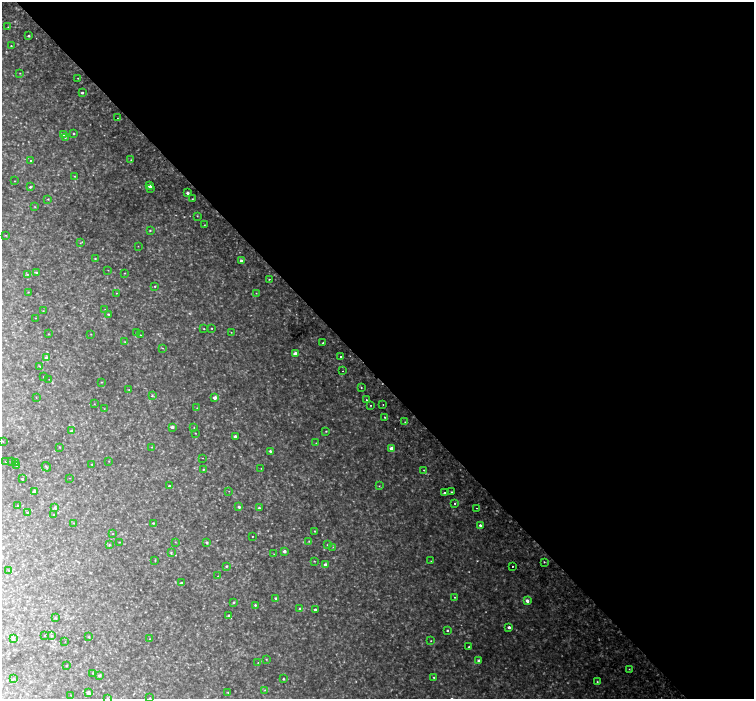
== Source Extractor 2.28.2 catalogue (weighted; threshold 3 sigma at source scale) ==
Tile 8 of 4 x 4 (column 4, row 2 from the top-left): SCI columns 4586-6089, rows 3033-4426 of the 6169 x 6128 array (HDU 1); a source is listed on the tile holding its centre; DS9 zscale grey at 2 x 2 block average (1 PNG px = mean of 2 x 2 image px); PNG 756 x 701 px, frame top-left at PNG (2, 2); each listed source drawn as its Kron ellipse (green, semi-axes under 4 px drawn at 4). Shown black and unused: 54% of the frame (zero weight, under 2 of 3 exposures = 5% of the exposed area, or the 3 px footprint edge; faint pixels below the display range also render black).
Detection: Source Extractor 2.28.2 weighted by HDU 2 'WHT'; one run over the whole footprint, this tile lists its part. Background 0.0513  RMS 0.0055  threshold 0.0248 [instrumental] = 3 sigma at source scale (4.5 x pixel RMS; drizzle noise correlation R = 1.50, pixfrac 1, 0.0396/0.0396 arcsec/px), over >= 5 px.
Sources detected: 185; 10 too faint to see at this stretch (2 x 2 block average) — neither listed nor drawn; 1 inside a brighter listed object's ellipse — not listed separately; the other 174 listed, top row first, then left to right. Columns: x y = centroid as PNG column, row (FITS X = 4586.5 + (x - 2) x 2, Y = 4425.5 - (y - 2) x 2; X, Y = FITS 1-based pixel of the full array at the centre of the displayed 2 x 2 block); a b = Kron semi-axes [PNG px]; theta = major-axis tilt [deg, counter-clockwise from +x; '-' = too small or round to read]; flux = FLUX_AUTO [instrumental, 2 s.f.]
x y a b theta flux
8 27 2 2 - 0.82
29 36 2 2 - 2.3
11 46 2 2 - 0.77
20 73 2 2 - 0.66
78 78 2 2 - 0.66
82 93 2 2 - 2.2
117 118 2 2 - 0.54
74 133 3 2 - 1.2
64 135 3 2 - 0.67
65 138 3 2 - 0.86
131 160 2 2 - 0.6
31 161 3 2 - 1.4
74 176 3 2 - 0.65
15 181 2 2 - 0.53
150 186 3 2 - 11
30 187 3 2 - 1.7
150 189 2 2 - 1.5
188 193 2 2 - 3.4
48 199 3 3 - 0.93
192 199 2 2 - 0.55
35 207 3 2 - 0.64
197 216 2 2 - 0.68
204 225 2 2 - 0.49
150 230 3 2 - 1
6 235 3 2 - 0.48
80 243 3 2 - 0.84
138 246 2 2 - 0.39
95 258 2 2 - 0.86
242 261 3 2 - 6.4
108 270 2 2 - 0.44
37 273 3 2 - 1.5
125 273 3 2 - 0.67
27 274 3 2 - 0.89
269 279 2 2 - 0.73
155 286 3 2 - 0.95
28 292 2 2 - 0.53
116 293 2 2 - 0.44
256 293 2 2 - 0.45
105 309 2 2 - 0.39
43 311 2 2 - 0.55
108 314 3 2 - 0.96
36 318 2 2 - 0.42
211 328 2 2 - 0.78
204 329 2 2 - 0.64
231 332 2 2 - 0.52
136 333 2 2 - 0.58
48 334 3 2 - 0.62
91 334 3 2 - 0.42
140 335 2 2 - 0.57
125 342 3 2 - 0.59
323 343 2 2 - 0.62
162 348 3 2 - 0.78
295 354 3 2 - 8.9
340 357 2 2 - 1.2
46 358 3 3 - 5.6
40 366 3 2 - 0.88
343 371 2 2 - 0.45
44 377 2 2 - 0.58
49 379 2 2 - 0.27
101 382 3 2 - 0.59
361 388 2 2 - 1.8
129 390 2 2 - 0.52
152 396 3 3 - 1.3
36 397 2 2 - 0.54
215 398 2 2 - 6.2
366 400 2 2 - 1.2
94 404 2 2 - 0.38
370 405 2 2 - 1.3
383 405 2 2 - 0.52
197 408 3 3 - 0.78
104 409 2 2 - 0.39
385 417 2 2 - 0.85
405 422 3 2 - 1
172 427 3 2 - 4.6
194 428 3 2 - 0.51
72 431 3 2 - 3.9
326 431 3 2 - 0.85
195 433 2 2 - 0.54
235 436 3 2 - 4.3
3 441 3 2 - 0.46
316 443 2 2 - 0.43
60 447 3 2 - 0.63
152 447 2 2 - 0.63
392 449 3 3 - 11
270 451 2 2 - 2.1
203 458 2 2 - 0.35
6 461 2 2 - 0.59
11 461 2 2 - 0.62
109 461 2 2 - 0.47
16 462 3 2 - 1.4
92 464 2 2 - 0.57
17 466 2 2 - 0.4
46 467 5 2 - 1.1
261 468 2 2 - 0.43
203 469 3 2 - 1
424 470 3 2 - 0.81
70 478 2 2 - 0.34
22 479 2 2 - 1.5
169 486 2 2 - 1.8
379 486 3 2 - 0.78
229 491 2 2 - 0.4
34 492 3 2 - 5.7
451 492 2 2 - 1
445 493 3 2 - 1.9
455 503 2 2 - 1.1
17 506 3 2 - 0.64
239 507 3 3 - 2.7
55 508 3 3 - 2.2
259 508 3 2 - 1.8
476 508 2 2 - 0.6
27 512 3 2 - 1
54 515 2 2 - 0.47
74 523 2 2 - 0.44
153 523 3 2 - 0.96
480 525 3 2 - 2.6
315 531 2 2 - 0.78
112 534 2 2 - 0.43
252 536 2 2 - 0.6
309 541 2 2 - 0.68
119 542 2 2 - 0.52
175 542 3 2 - 0.45
207 542 3 3 - 2.1
109 545 3 3 - 0.96
327 545 2 2 - 0.47
333 547 3 2 - 0.58
284 551 3 3 - 4.8
171 553 3 3 - 1.2
274 554 2 2 - 0.44
155 560 3 2 - 0.57
314 561 3 2 - 0.61
431 561 3 2 - 0.5
544 562 2 2 - 1.8
326 565 3 3 - 6.5
226 566 3 2 - 1.4
512 566 2 2 - 0.92
9 570 3 2 - 0.49
218 576 2 2 - 0.35
182 583 2 2 - 4.4
455 597 2 2 - 0.65
276 598 3 2 - 1.6
527 601 3 3 - 5.6
234 602 3 2 - 1.3
255 605 3 2 - 1.3
300 609 3 3 - 4.2
315 609 2 2 - 2.5
229 616 3 2 - 2.2
55 618 3 3 - 0.76
509 627 2 2 - 3.3
447 630 2 2 - 1.6
44 636 3 2 - 0.48
52 636 3 2 - 0.98
89 637 3 2 - 0.9
13 639 4 3 - 2
150 639 3 2 - 0.62
431 641 2 2 - 0.67
65 642 2 2 - 0.37
469 647 2 2 - 1.7
266 659 3 2 - 0.8
479 661 2 2 - 6.5
258 663 2 2 - 0.42
67 666 3 2 - 0.54
629 669 3 2 - 0.7
92 673 2 2 - 0.54
99 675 3 3 - 2.3
434 677 2 2 - 0.9
13 679 3 2 - 0.8
283 679 3 3 - 1.1
597 682 3 2 - 0.82
265 690 3 2 - 0.6
88 692 3 2 - 6.2
228 692 3 2 - 0.77
71 695 2 2 - 0.41
108 698 3 2 - 0.56
150 698 2 2 - 0.66
Isophote crosses this tile's border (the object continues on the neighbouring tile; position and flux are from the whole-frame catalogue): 1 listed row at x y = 108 698
Diffuse or blended objects may show on this block-average render without a row.